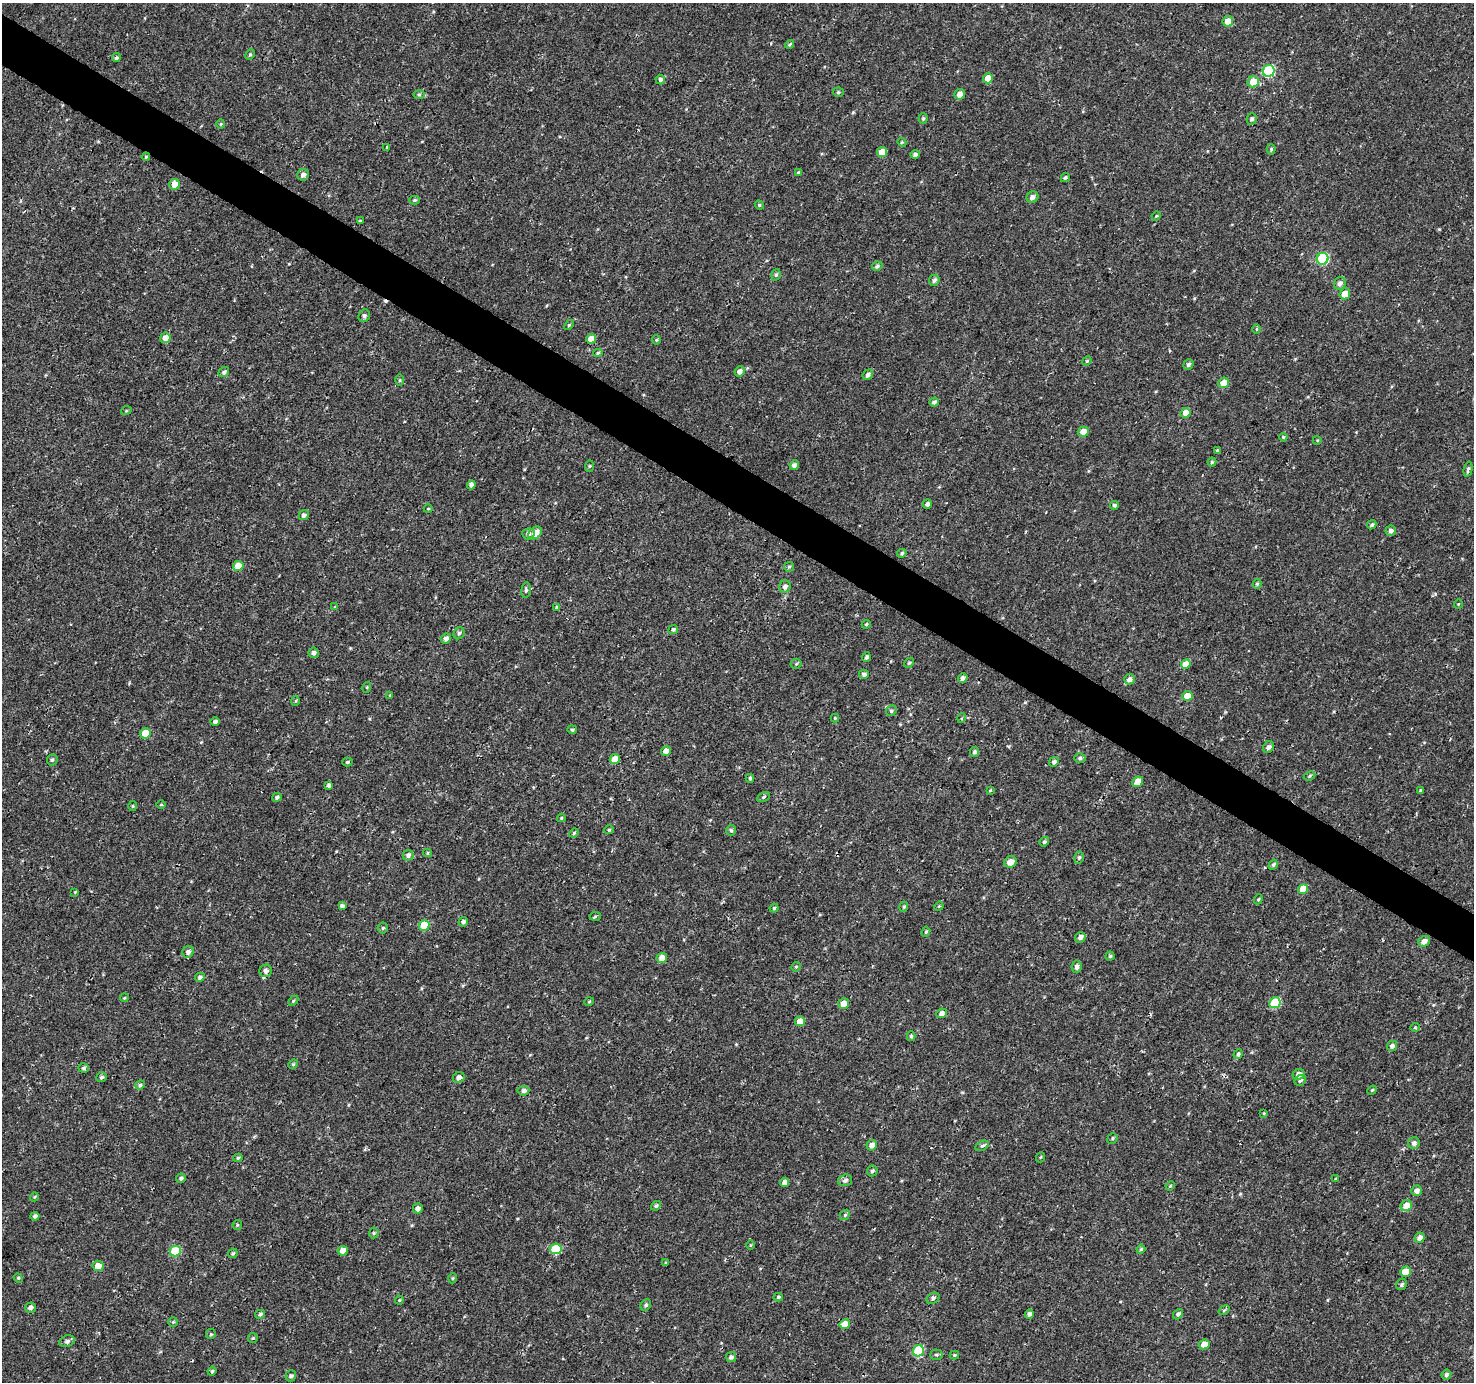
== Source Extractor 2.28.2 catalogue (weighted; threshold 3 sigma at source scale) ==
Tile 11 of 4 x 4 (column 3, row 3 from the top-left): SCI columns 2955-4426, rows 1637-3016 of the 5900 x 5964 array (HDU 1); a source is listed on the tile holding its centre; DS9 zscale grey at full resolution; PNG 1476 x 1384 px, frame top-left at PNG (2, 3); each listed source drawn as its Kron ellipse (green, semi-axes under 4 px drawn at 4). Shown black and unused: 4% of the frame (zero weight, under 3 of 4 exposures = <1% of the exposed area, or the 3 px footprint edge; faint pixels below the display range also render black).
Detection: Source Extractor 2.28.2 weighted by HDU 2 'WHT'; one run over the whole footprint, this tile lists its part. Background 4.57e-04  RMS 0.0026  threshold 0.0118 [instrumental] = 3 sigma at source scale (4.5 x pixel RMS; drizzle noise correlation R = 1.50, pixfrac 1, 0.0396/0.0396 arcsec/px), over >= 5 px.
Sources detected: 227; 1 cosmic-ray / hot-pixel residue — neither listed nor drawn; the other 226 listed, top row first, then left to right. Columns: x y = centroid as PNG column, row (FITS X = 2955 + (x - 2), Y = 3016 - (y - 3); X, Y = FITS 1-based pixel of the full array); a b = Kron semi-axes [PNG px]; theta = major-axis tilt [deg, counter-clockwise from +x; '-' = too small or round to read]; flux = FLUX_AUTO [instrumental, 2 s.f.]
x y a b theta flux
1228 21 5 5 - 2.3
789 44 5 3 - 0.34
250 54 5 4 - 0.39
116 58 4 4 - 0.45
1269 71 6 5 - 20
988 78 5 5 - 3.1
660 80 5 4 - 0.64
1253 82 6 5 - 4.6
838 92 5 4 - 0.41
419 94 6 4 0 0.4
960 94 5 5 - 1.7
923 118 5 4 - 0.44
1252 119 5 5 - 0.66
221 124 4 4 - 0.27
902 142 4 4 - 0.34
387 147 4 3 - 0.21
1271 149 5 4 - 0.37
882 152 5 5 - 3.5
915 154 5 4 - 0.66
146 157 4 3 - 0.3
799 173 4 4 - 0.49
303 175 6 5 - 1.1
1065 178 5 4 - 0.47
175 184 5 5 - 3.2
1032 197 6 5 - 1
415 200 5 4 - 0.37
759 205 5 4 - 0.31
1156 216 5 4 - 0.3
360 221 4 4 - 0.26
1322 259 6 5 - 19
877 266 5 4 - 0.53
776 275 6 4 71 0.45
934 280 6 5 - 0.74
1340 283 6 5 - 1.1
1345 294 5 5 - 3
364 316 6 5 - 0.63
569 325 6 3 45 0.33
1257 329 5 3 - 0.23
165 338 5 5 - 1.8
591 339 5 5 - 2.7
656 340 4 4 - 0.32
598 353 5 4 - 0.43
1087 361 5 4 - 0.29
1188 365 5 4 - 0.63
740 371 5 5 - 1.2
224 372 6 4 38 0.63
868 375 6 4 49 0.79
400 380 6 4 89 0.31
1224 383 5 5 - 3.4
934 402 5 4 - 0.66
126 411 5 3 - 0.25
1186 413 5 5 - 3
1083 432 5 5 - 2.3
1283 437 4 4 - 0.31
1317 440 4 3 - 0.23
1217 451 3 3 - 0.44
1212 462 4 4 - 0.36
794 465 5 4 - 0.95
589 466 6 4 88 0.3
1468 469 8 3 77 0.49
471 485 4 4 - 0.98
927 504 5 4 - 0.75
1115 505 4 4 - 0.58
428 509 4 3 - 0.22
304 515 5 4 - 0.74
1372 525 5 4 - 0.51
1391 531 5 5 - 0.87
535 533 7 5 42 2.6
528 534 6 5 - 0.87
902 553 5 3 - 0.41
238 566 5 5 - 3.1
789 567 5 4 - 0.33
1257 584 5 4 - 0.43
785 586 6 5 - 0.86
526 590 8 4 83 0.55
1458 604 5 3 - 0.19
335 607 4 4 - 0.21
557 608 4 4 - 0.44
866 624 4 4 - 0.32
673 629 5 4 - 0.55
459 633 6 5 - 0.59
446 639 5 5 - 0.96
314 653 5 5 - 0.83
866 657 5 4 - 0.63
909 663 5 4 - 0.4
796 664 5 5 - 0.37
1186 664 5 4 - 2.9
864 674 5 4 - 0.73
963 678 5 4 - 0.79
1129 679 5 5 - 1.1
367 687 5 3 - 0.27
390 695 4 4 - 0.24
1187 696 5 5 - 3.1
296 701 5 3 - 0.25
891 711 5 5 - 0.5
835 718 4 4 - 0.31
962 718 5 3 - 0.28
215 722 4 4 - 0.63
572 730 5 4 - 0.35
145 733 5 5 - 3.7
1269 747 6 5 - 0.8
666 751 5 4 - 1.4
974 752 5 4 - 0.62
1080 758 5 5 - 0.45
615 759 5 4 - 3.4
52 760 6 5 - 0.49
347 762 5 4 - 0.36
1054 762 5 4 - 0.84
1309 776 6 4 29 0.42
750 778 4 4 - 0.47
1137 782 5 5 - 2.4
329 785 4 4 - 0.68
990 790 3 3 - 0.21
1420 790 4 4 - 0.36
277 797 5 4 - 0.61
763 797 6 4 29 0.39
161 805 5 3 - 0.23
133 806 5 3 - 0.23
561 818 4 4 - 0.3
609 830 4 4 - 0.29
731 830 5 4 - 0.46
574 833 5 4 - 0.33
1044 842 5 4 - 0.54
427 853 4 4 - 0.33
408 855 5 5 - 0.84
1079 857 6 5 - 0.54
1010 862 6 5 - 2.1
1273 865 5 4 - 0.45
1303 889 5 4 - 4
75 892 4 3 - 0.2
1258 899 5 4 - 0.35
342 906 4 4 - 0.72
939 906 5 4 - 0.27
904 907 5 4 - 0.38
774 908 4 4 - 0.35
595 916 5 3 - 0.3
463 922 5 4 - 0.64
424 925 5 5 - 5.7
383 928 5 5 - 0.39
926 932 5 4 - 0.33
1080 937 5 5 - 1
1424 941 6 5 - 1.3
188 952 6 5 - 0.89
1110 956 4 4 - 0.36
662 958 5 5 - 2.1
796 967 5 4 - 0.34
1077 967 6 5 - 0.84
266 971 6 6 - 1
200 977 5 4 - 0.57
124 998 4 3 - 0.25
293 1001 6 4 46 0.34
589 1002 5 3 - 0.23
844 1003 5 5 - 2.2
1275 1003 6 5 - 9.3
942 1013 5 5 - 1.1
800 1021 5 4 - 3.1
1415 1027 4 4 - 0.26
911 1036 5 4 - 0.41
1392 1046 5 5 - 0.98
1238 1054 5 4 - 0.58
293 1064 5 4 - 0.36
84 1068 5 5 - 0.63
1299 1074 6 5 - 1.6
101 1077 5 5 - 0.54
459 1077 6 5 - 1.1
1300 1080 6 5 - 0.63
140 1085 5 4 - 0.51
1372 1090 5 4 - 0.34
523 1091 6 5 - 0.88
1264 1113 3 3 - 0.25
1112 1138 6 4 49 0.4
1414 1143 6 5 - 0.86
872 1145 5 5 - 1.6
982 1146 7 4 28 0.52
1041 1157 5 3 - 0.23
238 1158 4 4 - 0.38
872 1171 5 5 - 0.54
181 1178 5 4 - 0.51
1336 1178 4 2 - 0.19
845 1180 7 5 18 0.8
784 1182 5 4 - 1.6
1170 1186 5 3 - 0.27
1417 1191 5 5 - 1
34 1197 4 3 - 0.21
656 1206 5 4 - 0.47
1406 1206 6 5 - 3
418 1208 5 4 - 1.2
845 1215 5 4 - 0.41
35 1216 4 4 - 0.66
237 1225 5 4 - 0.3
374 1233 5 5 - 0.36
1419 1238 5 4 - 1.1
750 1245 5 3 - 0.2
556 1249 6 5 - 9.5
1141 1249 4 4 - 0.36
175 1251 5 5 - 11
343 1251 5 4 - 2.3
233 1253 5 4 - 0.37
666 1263 4 3 - 0.27
98 1266 5 5 - 2.5
1405 1272 5 5 - 3.5
18 1278 5 4 - 0.33
453 1278 5 3 - 0.25
1402 1284 6 5 - 0.54
778 1297 5 4 - 0.4
933 1298 7 5 29 0.6
399 1300 4 4 - 0.23
646 1305 6 5 - 0.6
30 1308 5 5 - 0.99
1224 1310 6 3 37 0.32
260 1314 5 4 - 0.57
1029 1314 4 4 - 0.77
1178 1314 6 4 49 0.69
173 1322 5 4 - 0.31
845 1324 5 5 - 2.7
211 1334 5 5 - 0.32
253 1338 5 5 - 0.31
67 1341 8 6 19 0.67
1204 1344 5 4 - 2.5
918 1351 6 5 - 12
936 1355 6 5 - 0.51
954 1355 4 4 - 0.3
731 1357 5 5 - 0.73
212 1371 4 4 - 0.41
1446 1375 5 4 - 0.67
291 1376 6 5 - 0.62